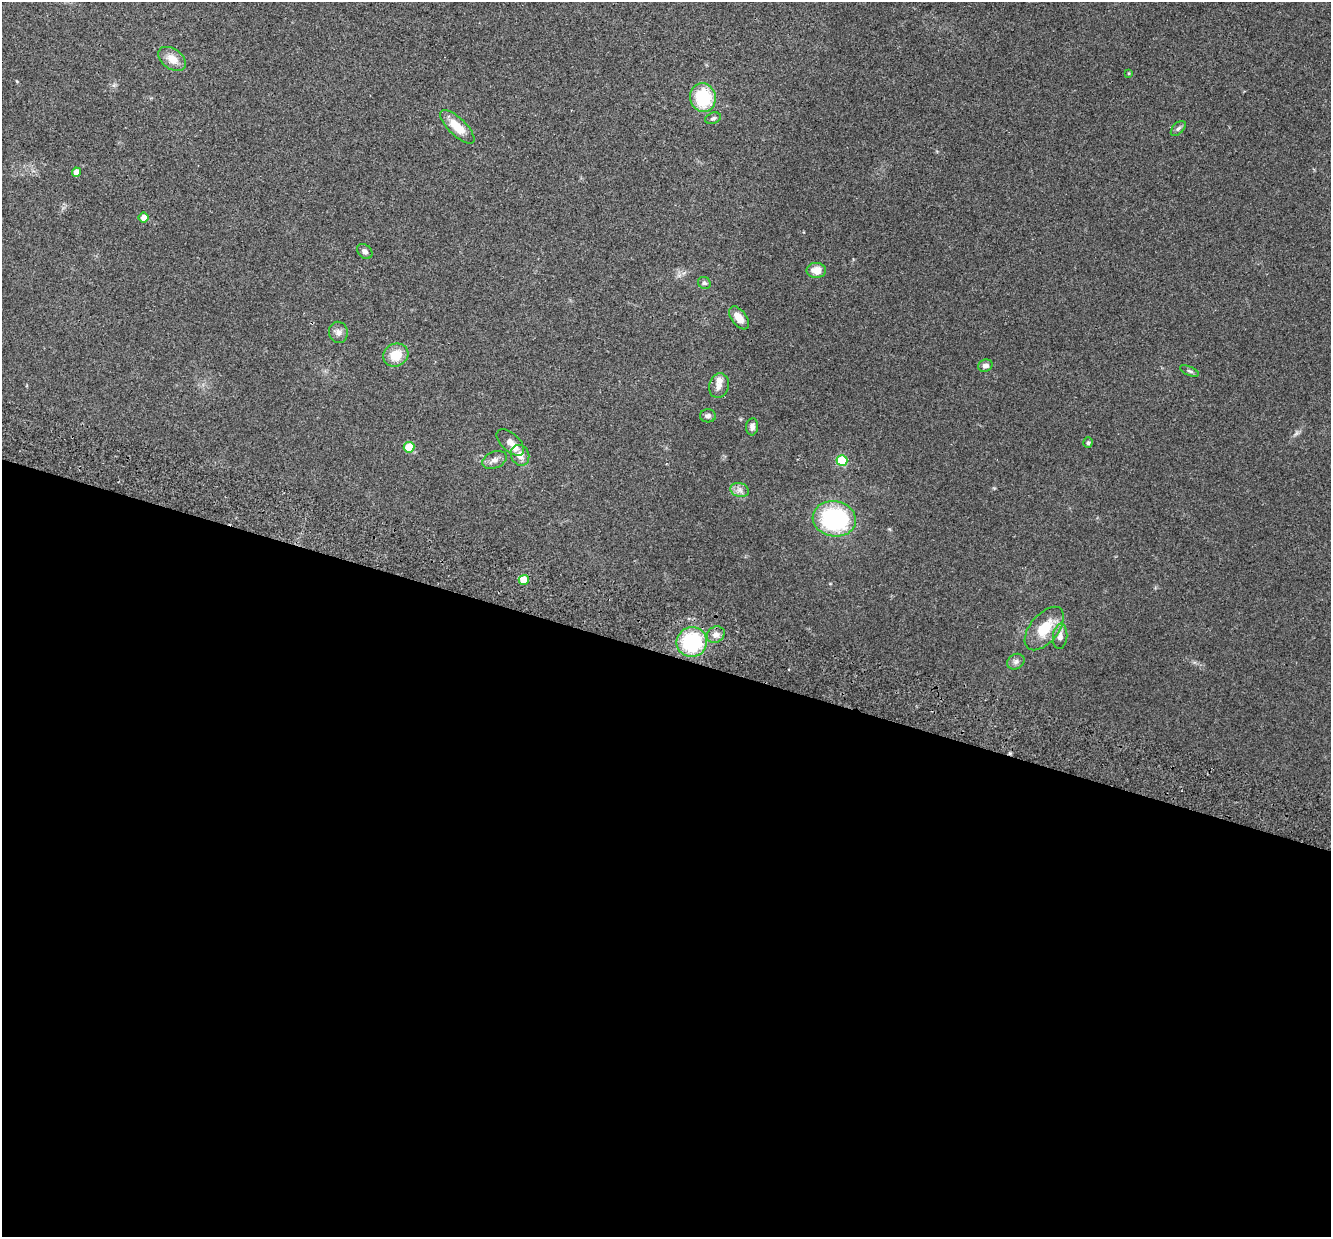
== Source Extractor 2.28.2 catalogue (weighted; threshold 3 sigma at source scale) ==
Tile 14 of 4 x 4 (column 2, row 4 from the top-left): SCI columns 1351-2679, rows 187-1421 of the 5357 x 5440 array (HDU 1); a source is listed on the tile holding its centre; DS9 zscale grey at full resolution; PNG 1333 x 1239 px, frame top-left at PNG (2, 2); each listed source drawn as its Kron ellipse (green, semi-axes under 4 px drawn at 4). Shown black and unused: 47% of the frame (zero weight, under 2 of 3 exposures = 3% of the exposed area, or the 3 px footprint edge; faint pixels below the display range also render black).
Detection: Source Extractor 2.28.2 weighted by HDU 2 'WHT'; one run over the whole footprint, this tile lists its part. Background 0.0531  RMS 0.0079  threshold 0.0354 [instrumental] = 3 sigma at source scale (4.5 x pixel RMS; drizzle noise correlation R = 1.50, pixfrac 1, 0.05/0.05 arcsec/px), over >= 5 px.
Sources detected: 35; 2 inside a brighter listed object's ellipse — not listed separately; the other 33 listed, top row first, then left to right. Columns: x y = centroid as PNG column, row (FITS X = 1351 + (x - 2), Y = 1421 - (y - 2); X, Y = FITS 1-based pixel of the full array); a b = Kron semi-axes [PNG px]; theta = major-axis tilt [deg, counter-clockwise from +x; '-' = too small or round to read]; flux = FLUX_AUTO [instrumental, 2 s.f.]
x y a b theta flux
172 59 15 10 -35 9
1129 73 3 3 - 0.79
703 98 14 13 - 40
713 118 8 5 19 1.6
457 127 22 8 -44 14
1178 128 9 5 45 1.9
77 172 4 4 - 5.3
144 218 5 5 - 5.4
365 251 8 6 -44 2.8
816 270 9 7 0 8.8
704 283 7 5 -32 1.6
739 318 13 7 -53 7.9
338 332 10 9 - 3.8
396 355 13 11 24 14
985 366 7 6 - 2.9
1189 371 10 4 -24 1.7
719 386 12 10 75 4.9
708 416 8 6 -3 2.8
752 427 8 6 85 3.1
510 442 17 9 -43 5.9
1088 443 5 4 - 1.2
409 447 5 5 - 17
520 455 10 9 - 6
494 460 13 8 23 4
842 461 5 5 - 37
740 490 9 7 -16 3.4
834 519 22 17 -10 88
524 580 5 5 - 12
1044 628 25 14 51 20
716 635 9 7 31 4
1060 636 12 7 84 4.1
692 642 15 15 - 63
1016 662 9 7 31 2.7